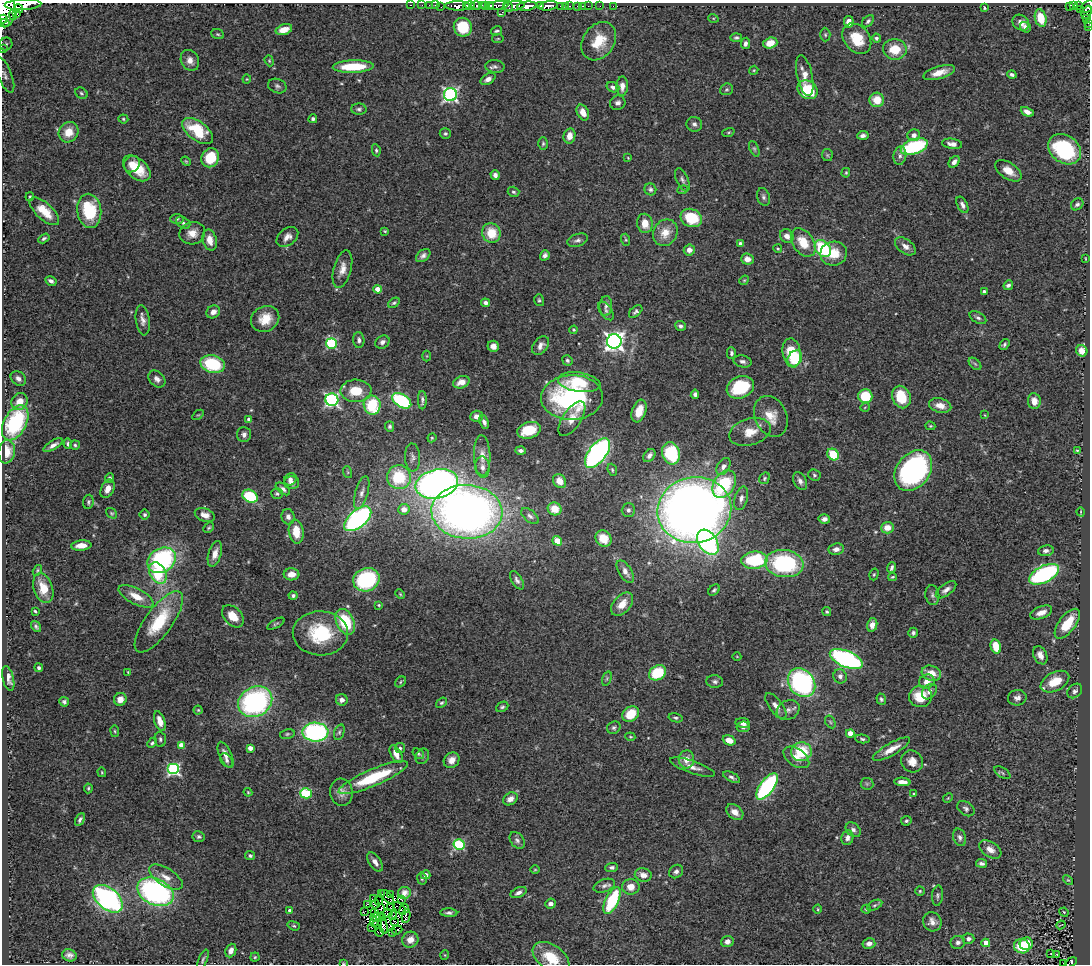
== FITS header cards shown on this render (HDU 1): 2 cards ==
NAXIS1  =                 1088
NAXIS2  =                  962

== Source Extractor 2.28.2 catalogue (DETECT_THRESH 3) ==
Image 1088 x 962 px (HDU 1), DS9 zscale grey, 1 PNG px = 1 image px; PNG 1092 x 966 px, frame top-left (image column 1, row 962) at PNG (2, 3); each listed source drawn as its Kron ellipse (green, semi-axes under 4 px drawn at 4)
Background 0.572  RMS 0.031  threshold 0.094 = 3 sigma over >= 5 px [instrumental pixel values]
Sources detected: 479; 7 with non-positive FLUX_AUTO (blend fragments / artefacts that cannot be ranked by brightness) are neither listed nor drawn; the other 472 listed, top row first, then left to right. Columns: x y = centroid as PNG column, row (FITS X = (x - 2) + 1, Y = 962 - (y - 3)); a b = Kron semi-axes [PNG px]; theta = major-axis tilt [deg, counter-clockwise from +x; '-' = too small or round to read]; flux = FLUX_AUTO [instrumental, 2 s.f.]
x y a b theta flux
23 5 18 5 2 1900
411 5 3 2 - 21
422 5 2 2 - 13
429 5 2 2 - 11
435 5 2 2 - 17
1074 5 3 3 - 71
1079 5 3 3 - 120
458 6 13 4 -1 1300
466 6 3 3 - 590
470 6 5 3 - 730
476 6 5 3 - 340
482 6 4 2 - 29
485 6 4 3 - 110
490 6 4 3 - 190
497 6 11 3 8 350
508 6 6 3 -61 380
514 6 11 5 9 630
527 6 10 4 6 2600
540 6 4 3 - 500
548 6 9 4 9 1700
560 6 4 2 - 110
566 6 3 3 - 28
569 6 3 2 - 49
578 6 3 3 - 37
583 6 3 2 - 12
588 6 2 2 - 3.7
600 6 2 2 - 6.4
613 6 2 2 - 7.6
1070 6 4 3 - 68
441 7 3 2 - 5
1088 7 8 5 36 500
19 8 4 3 - 450
985 8 3 3 - 3.2
5 10 16 10 -87 4800
1080 10 3 2 - 65
502 12 3 2 - 40
1087 12 7 4 63 110
17 13 3 3 - 180
13 15 5 3 - 260
713 18 5 3 - 2.2
1041 18 9 5 -75 54
3 19 4 3 - 600
1087 19 4 2 - 47
868 21 7 4 46 4.8
849 22 6 5 - 13
5 23 5 2 - 340
1021 23 9 7 -36 13
1088 23 3 2 - 8.4
463 27 9 9 - 80
1025 27 5 4 - 7.8
1089 27 2 2 - 20
284 29 8 5 16 25
497 31 5 3 - 4
218 34 6 5 - 3.5
825 35 7 5 -88 3.3
736 37 6 4 1 3.9
876 38 4 4 - 4.7
498 39 6 3 8 2
857 39 17 12 -51 56
599 41 21 15 55 55
745 43 6 4 82 7.4
770 43 7 5 18 31
6 44 6 6 - 4.6
2 49 2 2 - 9.5
895 49 12 10 -4 48
190 60 11 8 -62 16
269 61 6 4 -69 2.7
353 67 20 6 2 87
495 67 9 6 -8 7
754 70 4 3 - 2.2
939 72 16 6 16 24
5 75 19 7 -68 12
1012 75 5 3 - 5.2
805 76 21 7 -77 22
247 79 4 4 - 1.9
488 79 8 5 32 10
277 86 9 7 -21 6.4
622 86 10 6 89 14
613 87 6 5 - 6.4
726 89 6 5 - 3.7
807 90 10 9 - 85
81 93 6 5 - 4
450 95 6 6 - 540
877 100 7 7 - 38
618 103 8 7 - 7.3
359 109 8 5 -1 5.1
583 112 8 5 -63 19
1027 112 7 4 -25 12
123 119 5 4 - 2.8
313 119 4 4 - 4.8
694 124 8 7 - 7.5
198 131 18 9 -36 94
69 132 10 9 - 33
728 132 6 4 19 2.7
445 133 5 5 - 4.4
863 135 6 4 5 7.4
914 135 6 5 - 10
570 136 8 6 78 18
543 144 6 4 88 3.6
952 144 10 5 -8 12
914 147 14 7 20 180
754 149 8 4 -65 3.6
1065 149 18 13 -36 210
376 150 6 4 -80 3.8
827 155 6 5 - 3.5
900 156 9 6 80 8.5
210 158 10 8 59 64
628 158 4 3 - 1.5
186 161 5 4 - 2.4
954 162 6 4 50 10
132 164 8 7 - 18
137 168 16 10 -41 54
1008 171 15 8 -34 25
846 173 5 4 - 2.6
495 175 5 4 - 8.4
682 180 12 5 -65 7.2
650 189 6 5 - 5.5
683 190 5 4 - 2.4
513 192 6 5 - 4.6
30 197 4 3 - 2.3
763 197 9 6 -72 6.1
1077 204 7 5 40 5.2
962 205 9 5 -64 8.8
44 211 18 8 -42 46
89 211 17 12 -82 110
691 218 11 9 -23 81
177 219 7 5 1 3.9
183 223 8 5 -34 5.1
645 223 10 7 -79 30
385 231 4 3 - 2.3
192 233 13 11 14 23
491 233 10 9 - 49
665 233 14 12 59 34
787 236 7 6 - 14
287 237 12 8 39 13
44 238 6 4 32 4.1
210 240 11 7 -76 23
578 240 10 6 17 7.5
626 240 6 4 -71 3
803 242 16 10 -55 46
741 244 4 4 - 7.1
905 246 12 7 -36 13
823 248 9 7 -50 150
778 249 4 4 - 2.6
689 250 5 5 - 12
834 254 13 12 - 44
545 255 5 4 - 7.3
423 256 8 5 38 7.7
747 259 6 5 - 16
1085 259 3 2 - 1.7
342 269 19 8 75 21
744 280 5 4 - 2.4
51 281 6 4 -31 8.3
1008 285 5 4 - 6.4
378 289 4 4 - 24
984 292 4 3 - 8.6
539 300 6 5 - 3.7
394 303 6 4 34 3.9
486 303 4 4 - 7.5
606 306 10 6 86 8.4
606 311 10 6 -56 7.6
636 311 8 5 43 5
213 312 7 6 - 13
978 318 9 5 -30 6
265 319 14 12 31 39
143 320 15 7 -82 12
680 326 5 4 - 6.1
574 330 4 3 - 2.5
359 340 8 5 -87 7.2
614 341 7 7 - 1200
382 342 7 6 - 8.8
331 344 5 5 - 200
1004 344 6 4 56 4.2
493 346 6 5 - 12
541 346 10 7 53 12
1082 351 6 5 - 18
731 353 6 4 -89 4.9
792 353 14 9 -80 62
427 356 5 3 - 1.8
795 358 8 6 59 83
567 360 5 5 - 4.4
742 361 9 6 -13 7.4
213 364 12 8 -15 130
975 364 7 4 -45 3.9
18 378 8 6 -39 11
157 379 10 7 -45 10
461 382 8 6 21 20
579 382 21 9 -8 68
740 387 14 10 22 120
356 391 15 11 0 57
695 394 5 4 - 5.9
865 396 7 7 - 80
572 397 31 22 2 290
901 397 11 9 -68 69
332 400 6 6 - 460
422 400 9 4 -89 5.6
20 401 9 7 54 26
402 401 10 6 -31 210
1034 401 8 6 -82 16
372 405 9 8 - 110
940 406 11 7 -14 22
865 407 5 3 - 1.7
639 411 12 7 71 31
198 415 6 3 35 2.1
985 415 4 3 - 1.7
476 416 6 5 - 11
771 416 21 16 -65 42
249 419 4 3 - 8.6
572 419 20 9 56 28
484 422 7 4 -66 6.3
15 423 19 11 61 220
390 426 5 4 - 4.3
930 426 5 4 - 2.6
529 430 12 8 17 67
750 432 21 13 16 37
244 435 7 7 - 8.7
432 438 5 4 - 2.6
68 444 5 4 - 5.5
53 445 11 4 31 11
75 445 5 4 - 3.4
521 450 5 4 - 6
1077 450 3 3 - 1.7
7 452 12 8 81 38
597 453 17 8 53 600
671 453 11 9 -74 120
833 454 6 5 - 67
649 455 7 5 51 8.3
482 456 20 8 -88 22
413 457 14 7 -87 8.9
482 467 11 7 -85 11
723 467 9 6 57 9.9
612 470 6 4 -70 3.3
913 471 22 16 52 430
347 472 6 4 -70 2.5
814 475 6 5 - 4.2
399 477 12 12 - 100
109 478 5 4 - 4.5
764 478 6 5 - 3.6
290 479 7 6 - 10
559 481 7 6 - 22
800 481 9 6 -60 9.1
291 482 7 6 - 10
437 484 21 14 13 1300
724 484 15 10 57 130
108 489 10 6 64 18
283 489 8 5 -37 7
362 493 17 6 74 13
277 494 6 5 - 3.9
250 496 8 6 -30 110
741 498 12 6 75 11
88 502 7 5 83 4.6
404 509 5 5 - 21
555 509 7 6 - 33
628 510 7 6 - 6
694 510 37 33 14 2400
467 512 35 27 -3 1500
1081 512 4 3 - 1.6
112 513 6 4 -40 3.1
145 515 5 5 - 4.9
205 515 10 6 -19 15
530 516 10 5 -41 7.1
288 517 8 6 -76 9.5
358 519 16 8 41 500
824 519 6 4 4 8.8
209 528 6 3 44 3.3
887 528 6 6 - 24
296 532 12 7 -82 41
603 539 9 7 -46 27
557 541 5 4 - 31
708 542 14 9 -57 380
81 545 10 5 5 23
836 549 8 5 7 11
1046 551 8 5 7 7.9
215 554 13 6 73 17
162 560 15 12 31 300
754 560 13 8 5 150
784 564 19 13 -8 230
892 568 5 3 - 4.6
37 570 6 4 58 2.9
625 572 12 6 -57 14
158 573 11 8 -60 100
292 574 8 6 2 21
874 574 6 4 72 3.1
1044 574 16 8 26 330
892 577 4 3 - 2.7
366 580 13 11 22 200
517 580 10 5 -58 7.3
43 588 15 9 -71 42
714 590 6 4 43 3.8
946 590 12 5 37 10
400 594 5 3 - 2.3
932 595 10 7 -83 6.4
136 596 19 8 -27 33
293 596 4 4 - 4.9
622 604 14 8 48 27
379 605 4 3 - 2.4
35 611 3 3 - 3
827 612 4 4 - 3.3
1041 612 11 6 21 19
233 616 13 8 -46 31
159 622 36 13 54 110
345 622 13 9 -66 110
276 624 9 3 30 3.5
1067 624 18 8 53 72
872 625 7 5 77 14
36 626 6 4 -54 4.9
320 633 27 22 -1 130
913 633 5 4 - 4.8
996 646 7 5 -74 44
1040 655 9 6 -66 17
737 657 4 3 - 1.4
846 659 17 8 -23 440
39 668 4 4 - 5.1
128 672 3 2 - 1.7
657 673 9 7 33 100
931 673 10 7 -19 28
840 676 7 6 - 9.4
8 678 12 5 -77 13
607 679 7 4 70 4.2
927 681 8 6 26 15
400 682 6 5 - 3.1
715 682 8 6 -6 6.3
1055 682 15 9 28 53
801 683 16 12 -52 370
1075 691 8 6 42 6.8
929 692 8 6 49 8.6
920 696 11 10 - 54
1017 698 9 7 9 9.5
120 699 6 6 - 18
881 699 6 4 -71 3.9
342 700 6 5 - 10
64 702 5 5 - 5.4
255 702 18 14 30 410
442 703 6 4 36 3.6
776 706 15 6 -54 15
502 707 6 4 26 3.9
198 710 4 4 - 2.5
788 710 12 9 28 12
631 714 9 7 38 58
676 718 7 4 -15 4.5
160 721 10 5 -72 19
830 722 7 4 -59 4
743 723 7 5 -8 11
743 727 7 5 7 7.5
614 728 7 6 - 4.8
115 731 6 3 -82 2.3
315 732 13 9 -2 350
339 732 8 5 69 4.4
850 733 4 4 - 38
287 734 7 5 10 3.6
630 737 5 3 - 2.1
160 739 7 6 - 4.8
862 739 7 4 -7 3.6
729 740 6 5 - 22
152 743 6 4 44 4.3
181 745 4 4 - 19
250 748 4 4 - 18
400 748 5 5 - 3.8
891 749 21 6 30 28
801 752 10 9 - 84
396 754 10 5 -61 17
418 754 6 4 -40 3.3
226 755 14 6 -65 16
422 756 8 6 60 5.8
796 757 14 8 -34 22
686 759 9 7 83 20
226 760 8 5 -54 6.9
452 760 8 7 - 16
912 761 11 10 - 21
693 767 23 6 -19 19
174 769 6 5 - 330
102 772 5 3 - 2.3
1002 773 9 5 -34 3.8
373 777 37 8 23 130
732 777 9 4 -27 6.2
902 782 8 4 -5 14
867 784 6 6 - 4
767 786 15 7 53 330
88 788 5 3 - 2.9
248 792 4 3 - 2.2
341 792 13 11 -83 17
306 793 6 5 - 110
914 794 3 3 - 3.3
948 798 5 4 - 2.5
510 799 8 6 32 14
966 809 9 6 -35 6.8
735 812 9 6 -38 19
80 819 7 4 64 4.4
906 821 5 4 - 4.2
853 830 8 6 -44 7.6
199 837 6 5 - 4.5
960 837 9 6 -72 7.5
847 838 7 6 - 8.5
517 840 9 6 -54 6.7
459 845 5 5 - 180
990 850 12 7 -32 16
250 856 5 4 - 4.1
375 862 11 6 -56 13
981 863 5 4 - 6.5
612 867 6 4 5 5.9
535 870 5 3 - 2
676 872 7 6 - 8
426 875 5 4 - 14
643 875 8 6 -13 17
166 877 19 9 -32 25
422 879 6 5 - 3.9
1068 880 6 3 -42 2.4
604 886 11 6 20 8.8
631 887 9 7 -1 21
920 891 5 4 - 2.7
155 892 19 13 -25 490
519 892 8 5 23 8.8
404 893 6 6 - 11
381 894 3 2 - 1.4
391 894 3 2 - 2.2
938 896 10 5 84 5.3
387 897 9 2 -46 0.46
374 898 3 2 - 8.4
108 899 17 10 -40 490
401 899 4 2 - 2.5
612 900 14 6 64 150
378 901 4 2 - 1.7
375 904 4 2 - 2.5
550 904 5 5 - 8.5
367 905 4 3 - 7.1
875 905 8 4 26 4.3
391 907 3 2 - 2.9
380 909 5 2 - 0.78
400 909 8 2 -48 1
404 909 5 3 - 0.38
818 909 4 3 - 1.9
866 909 4 4 - 2.5
290 911 4 4 - 7.3
365 911 3 2 - 1.7
1064 912 5 4 - 2.1
374 913 4 3 - 9.6
388 913 5 3 - 1.5
449 913 8 4 -3 5.6
393 916 4 2 - 1.5
406 916 7 2 81 3.7
382 917 4 2 - 2
376 918 6 3 -8 1.4
394 921 3 2 - 0.8
374 922 5 2 - 2.6
932 922 10 9 - 14
377 924 5 2 - 0.48
383 925 8 3 -77 1.2
1061 925 4 2 - 1.6
294 926 6 4 -19 2.9
371 927 2 2 - 2
397 930 5 2 - 1.5
379 932 5 2 - 2.2
393 932 2 2 - 2.1
968 939 6 5 - 6.8
410 940 8 8 - 20
727 942 6 5 - 11
958 942 7 6 - 7.3
869 943 6 5 - 9.5
986 943 4 4 - 34
1026 944 6 6 - 41
1022 946 8 7 - 78
231 950 7 5 68 13
1051 954 3 2 - 2.6
69 955 7 6 - 10
445 955 5 3 - 2
1057 955 3 2 - 2.5
255 957 4 4 - 2.9
551 957 20 12 -35 60
203 959 11 3 67 4.5
1071 962 7 4 29 58
343 963 3 3 - 1.8
1063 964 2 2 - 1.6
At the frame edge (FLAGS 8, measured only in part): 12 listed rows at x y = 23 5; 1088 7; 5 10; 3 19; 1088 23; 1089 27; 2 49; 5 75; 551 957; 1071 962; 343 963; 1063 964
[7 non-positive-flux detections neither listed nor drawn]